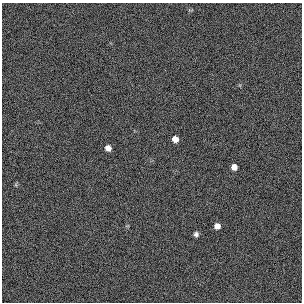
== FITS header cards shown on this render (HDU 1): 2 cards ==
NAXIS1  =                  300 / length of original image axis
NAXIS2  =                  300 / length of original image axis

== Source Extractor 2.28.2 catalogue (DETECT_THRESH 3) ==
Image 300 x 300 px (HDU 1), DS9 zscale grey, 1 PNG px = 1 image px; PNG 304 x 304 px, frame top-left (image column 1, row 300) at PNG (2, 3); no overlay
Background 384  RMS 67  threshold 200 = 3 sigma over >= 5 px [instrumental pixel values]
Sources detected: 5; all 5 listed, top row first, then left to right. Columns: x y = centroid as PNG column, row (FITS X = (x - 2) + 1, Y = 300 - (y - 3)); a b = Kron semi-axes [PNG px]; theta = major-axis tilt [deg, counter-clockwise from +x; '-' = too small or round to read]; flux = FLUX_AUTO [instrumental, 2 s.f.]
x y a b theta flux
175 139 6 5 - 32000
108 148 6 5 - 26000
234 167 5 5 - 26000
217 226 6 6 - 26000
196 234 6 5 - 12000